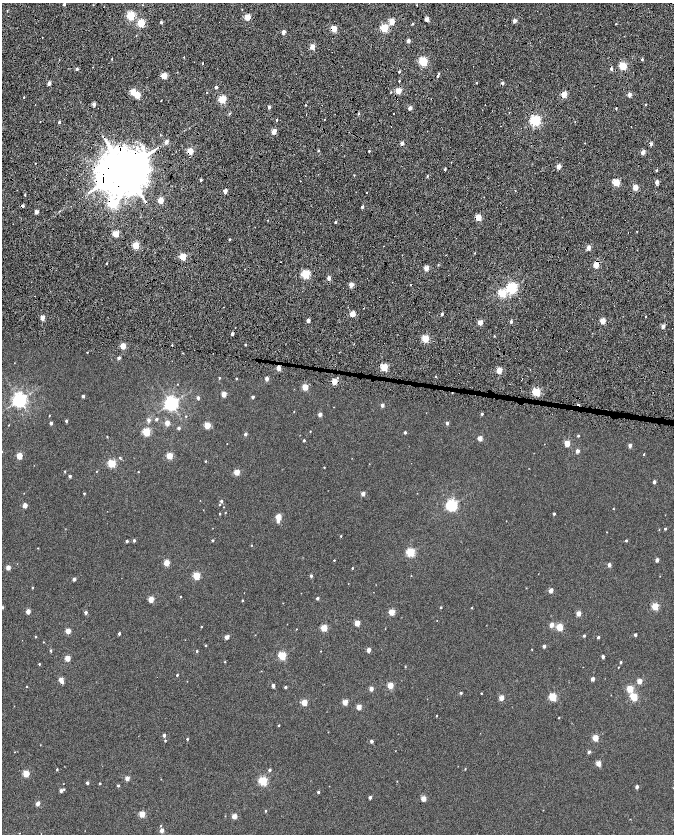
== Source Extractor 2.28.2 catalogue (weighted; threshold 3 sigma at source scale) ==
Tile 7 of 4 x 4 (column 3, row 2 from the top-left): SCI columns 2692-4034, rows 3612-5275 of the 5378 x 7161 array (HDU 1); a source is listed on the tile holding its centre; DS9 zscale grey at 2 x 2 block average (1 PNG px = mean of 2 x 2 image px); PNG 676 x 836 px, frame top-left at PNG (2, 3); no overlay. Shown black and unused: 3% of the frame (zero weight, under 7 of 14 exposures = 4% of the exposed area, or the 3 px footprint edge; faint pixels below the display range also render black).
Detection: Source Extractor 2.28.2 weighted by HDU 2 'WHT'; one run over the whole footprint, this tile lists its part. Background -0.013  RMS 0.0053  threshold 0.0217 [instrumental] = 3 sigma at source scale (4.09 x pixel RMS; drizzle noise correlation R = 1.36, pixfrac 0.8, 0.0396/0.0396 arcsec/px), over >= 5 px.
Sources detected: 339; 1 inside a brighter object's white glare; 21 cosmic-ray / hot-pixel residue — not listed; the other 317 listed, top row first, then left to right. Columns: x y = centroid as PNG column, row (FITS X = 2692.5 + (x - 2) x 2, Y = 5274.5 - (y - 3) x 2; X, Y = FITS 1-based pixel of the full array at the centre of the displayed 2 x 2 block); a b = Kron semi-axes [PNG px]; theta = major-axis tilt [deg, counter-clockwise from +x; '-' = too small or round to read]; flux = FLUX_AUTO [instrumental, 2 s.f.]
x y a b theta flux
64 4 2 2 - 2.9
93 5 2 2 - 0.46
417 5 2 2 - 0.59
7 10 3 2 - 0.58
131 16 3 3 - 85
247 17 3 2 - 30
427 19 2 2 - 15
514 21 2 2 - 7.7
161 22 2 2 - 2.5
392 22 3 2 - 24
141 23 3 3 - 57
412 24 3 2 - 1.1
616 24 2 2 - 0.86
384 28 3 3 - 74
334 29 3 3 - 28
283 32 2 2 - 8.8
42 37 2 2 - 0.4
408 41 2 2 - 8.4
312 47 2 2 - 17
184 57 2 2 - 0.47
112 59 2 2 - 0.79
642 59 3 2 - 1.6
423 61 3 3 - 91
202 63 3 2 - 0.82
623 66 3 3 - 60
93 67 2 2 - 2.3
77 69 3 2 - 2.3
611 69 2 2 - 3.3
399 72 2 2 - 1.7
439 74 3 2 - 0.94
164 76 3 3 - 30
399 81 2 2 - 0.99
49 83 2 2 - 7.7
477 83 2 2 - 0.82
502 83 3 2 - 3.2
216 87 2 2 - 3.3
398 91 3 2 - 26
207 92 2 2 - 0.65
391 92 3 2 - 0.65
564 94 3 2 - 28
137 95 3 3 - 44
629 95 2 2 - 11
24 97 2 2 - 0.68
222 99 3 3 - 66
94 104 2 2 - 7.8
306 105 2 2 - 0.75
645 105 2 2 - 0.78
269 107 3 2 - 3.2
410 108 2 2 - 9.4
509 113 2 2 - 0.42
394 114 2 2 - 0.91
324 119 2 2 - 0.45
277 120 3 2 - 1
535 121 3 3 - 200
40 122 2 2 - 0.4
59 122 2 2 - 2.1
427 131 2 2 - 0.92
273 132 3 2 - 14
160 135 2 2 - 0.58
166 142 2 2 - 9.6
402 143 2 2 - 7.3
585 143 2 2 - 0.45
650 144 2 2 - 6.6
143 147 3 3 - 6.1
318 150 2 2 - 1.3
190 151 3 3 - 29
369 151 2 2 - 1.3
643 152 2 2 - 12
558 166 2 2 - 13
124 169 12 10 35 7800
445 169 3 2 - 1.5
656 170 3 2 - 1.4
354 175 2 2 - 0.53
427 176 3 2 - 1.2
201 180 2 2 - 2.1
616 182 3 3 - 48
657 182 2 2 - 9.1
635 187 2 2 - 21
515 190 2 2 - 0.47
225 191 2 2 - 10
25 195 3 2 - 0.84
160 200 3 2 - 26
112 203 3 3 - 86
23 206 2 2 - 3.8
362 207 2 2 - 3.1
36 212 2 2 - 10
478 217 3 2 - 32
335 222 2 2 - 2.3
637 231 2 2 - 0.54
628 232 2 2 - 0.83
116 234 3 3 - 30
229 239 3 2 - 0.99
136 245 3 3 - 45
589 248 2 2 - 11
474 253 2 2 - 0.72
183 257 3 3 - 44
281 262 2 2 - 0.55
107 263 2 2 - 0.69
438 265 2 2 - 0.81
596 265 3 2 - 24
426 268 2 2 - 18
306 274 3 3 - 85
329 278 2 2 - 7.8
351 285 2 2 - 15
512 288 3 3 - 170
502 293 3 3 - 67
352 314 3 2 - 24
442 314 2 2 - 3.1
646 317 2 2 - 0.73
43 318 2 2 - 14
308 320 2 2 - 9.1
603 321 3 2 - 26
480 322 2 2 - 16
511 322 2 2 - 2.4
663 326 2 2 - 9.2
232 334 2 2 - 4.8
494 336 2 2 - 0.68
425 339 3 3 - 47
245 345 2 2 - 1.1
123 346 3 3 - 23
87 352 2 2 - 0.67
183 353 2 2 - 0.56
119 358 2 2 - 4.5
14 363 2 2 - 0.28
384 367 3 3 - 54
278 368 2 2 - 13
530 369 2 2 - 1
499 371 3 2 - 25
435 377 2 2 - 0.61
219 378 2 2 - 1.1
236 379 2 2 - 0.94
267 379 2 2 - 7.3
334 381 3 3 - 26
177 384 2 2 - 0.37
305 387 3 3 - 28
536 392 3 3 - 67
224 394 3 2 - 18
83 396 2 2 - 3.8
253 397 2 2 - 2.8
198 398 2 2 - 4
19 400 4 4 - 390
171 403 4 4 - 340
382 405 2 2 - 5.1
294 412 2 2 - 0.44
320 414 2 2 - 7.4
482 414 2 2 - 2
49 416 3 2 - 0.54
186 416 3 2 - 0.71
156 419 3 2 - 2.5
149 420 3 3 - 3.3
66 421 2 2 - 2.2
51 423 2 2 - 3.5
167 423 2 2 - 13
447 423 2 2 - 4.2
9 425 2 2 - 0.48
207 425 3 3 - 34
179 428 2 2 - 3.4
310 431 2 2 - 0.59
146 432 3 3 - 60
405 432 2 2 - 2.3
245 434 2 2 - 3.7
578 436 2 2 - 1.5
107 437 3 2 - 0.59
480 438 3 2 - 14
304 440 2 2 - 1.8
567 443 3 3 - 24
227 444 2 2 - 0.31
630 445 2 2 - 7.2
577 451 2 2 - 8.4
2 452 2 2 - 0.51
644 454 3 2 - 0.9
19 456 3 3 - 28
169 456 3 3 - 34
120 457 3 3 - 0.81
205 461 2 2 - 0.83
112 463 3 3 - 63
324 467 2 2 - 0.56
65 471 2 2 - 0.93
96 471 2 2 - 0.42
138 472 2 2 - 0.47
237 472 3 3 - 21
70 476 2 2 - 2.9
654 482 2 2 - 4.2
24 493 2 2 - 0.34
84 494 2 2 - 0.92
363 494 2 2 - 7.9
221 501 2 2 - 2.7
25 505 3 2 - 13
219 505 2 2 - 0.65
451 505 4 4 - 190
224 507 2 2 - 0.37
613 509 2 2 - 0.62
225 513 2 2 - 0.42
220 514 2 2 - 0.87
554 514 2 2 - 2.4
665 515 2 2 - 0.28
278 517 3 3 - 24
278 521 3 3 - 3.4
506 521 2 2 - 0.27
665 529 2 2 - 1.5
607 532 2 2 - 0.28
341 536 2 2 - 0.89
134 540 2 2 - 2.4
213 540 2 2 - 1.8
127 541 2 2 - 2
626 541 3 3 - 1.2
252 545 3 2 - 0.57
38 548 3 2 - 0.48
410 552 3 3 - 85
334 560 2 2 - 0.74
657 560 2 2 - 7.4
166 563 3 3 - 24
609 565 2 2 - 6.4
8 567 2 2 - 11
352 568 2 2 - 0.9
196 576 3 3 - 50
311 576 2 2 - 3
411 576 2 2 - 0.38
74 579 2 2 - 4.7
348 584 2 2 - 0.3
32 588 3 2 - 0.71
551 590 2 2 - 10
180 596 3 2 - 0.55
317 598 2 2 - 3
151 599 3 3 - 20
242 600 2 2 - 0.97
655 606 3 3 - 40
2 607 2 2 - 2
441 607 2 2 - 1
472 608 2 2 - 0.7
28 611 3 2 - 13
86 612 3 2 - 3.6
392 612 3 3 - 27
578 613 2 2 - 14
357 623 3 3 - 20
551 625 3 2 - 11
201 627 2 2 - 0.67
559 627 3 3 - 37
324 628 3 3 - 36
296 629 2 2 - 0.41
68 631 3 2 - 17
119 633 2 2 - 2.8
635 635 2 2 - 3.3
584 636 2 2 - 1.8
36 637 2 2 - 1.1
227 637 3 2 - 10
598 637 2 2 - 3
43 642 3 2 - 0.44
206 645 3 2 - 0.88
544 646 2 2 - 4.3
532 649 2 2 - 0.46
369 650 2 2 - 9.4
51 651 3 2 - 1.5
197 651 2 2 - 1.2
321 651 2 2 - 0.33
282 656 3 3 - 61
603 657 2 2 - 4.7
67 658 3 3 - 21
225 662 2 2 - 0.8
621 662 2 2 - 1.6
39 664 3 2 - 0.95
405 666 2 2 - 0.76
618 667 2 2 - 0.45
177 675 2 2 - 1.2
592 679 2 2 - 6.2
61 680 3 2 - 12
639 681 3 2 - 15
62 682 3 2 - 2.3
273 685 3 2 - 5.2
390 685 3 3 - 25
27 686 2 2 - 0.62
285 687 2 2 - 2.3
371 689 2 2 - 8
630 689 3 3 - 37
461 693 2 2 - 1.6
481 693 2 2 - 0.62
553 697 3 3 - 57
634 697 3 3 - 49
501 698 3 2 - 16
304 702 3 3 - 26
345 702 3 3 - 19
359 707 3 2 - 17
436 716 2 2 - 0.72
559 718 2 2 - 0.73
279 725 2 2 - 0.9
164 735 2 2 - 4.8
595 738 3 3 - 26
187 739 2 2 - 1.4
165 741 3 2 - 0.89
371 741 2 2 - 4.8
40 745 2 2 - 0.38
14 752 2 2 - 0.35
589 752 3 2 - 3
598 764 3 2 - 19
57 769 2 2 - 1.1
465 769 2 2 - 0.61
269 770 2 2 - 2.5
26 774 3 3 - 32
127 778 2 2 - 9.9
263 781 3 3 - 84
397 781 2 2 - 0.3
87 783 2 2 - 2.9
100 783 2 2 - 1.2
118 785 2 2 - 1.9
637 787 2 2 - 4.6
64 789 3 2 - 0.77
61 790 2 2 - 4
318 792 2 2 - 1.7
370 797 2 2 - 3.7
423 798 3 2 - 17
37 803 2 2 - 11
266 811 2 2 - 1.5
142 814 3 3 - 26
234 816 3 2 - 17
161 826 3 2 - 0.75
162 830 2 2 - 8.8
19 833 2 2 - 0.35
Overlapping masked pixels (flux is a lower limit): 12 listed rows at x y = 334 29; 502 83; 564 94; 650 144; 190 151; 124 169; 112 203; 23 206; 478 217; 596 265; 278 368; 334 381
Isophote crosses this tile's border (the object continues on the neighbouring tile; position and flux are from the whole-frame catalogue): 2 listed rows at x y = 2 452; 2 607